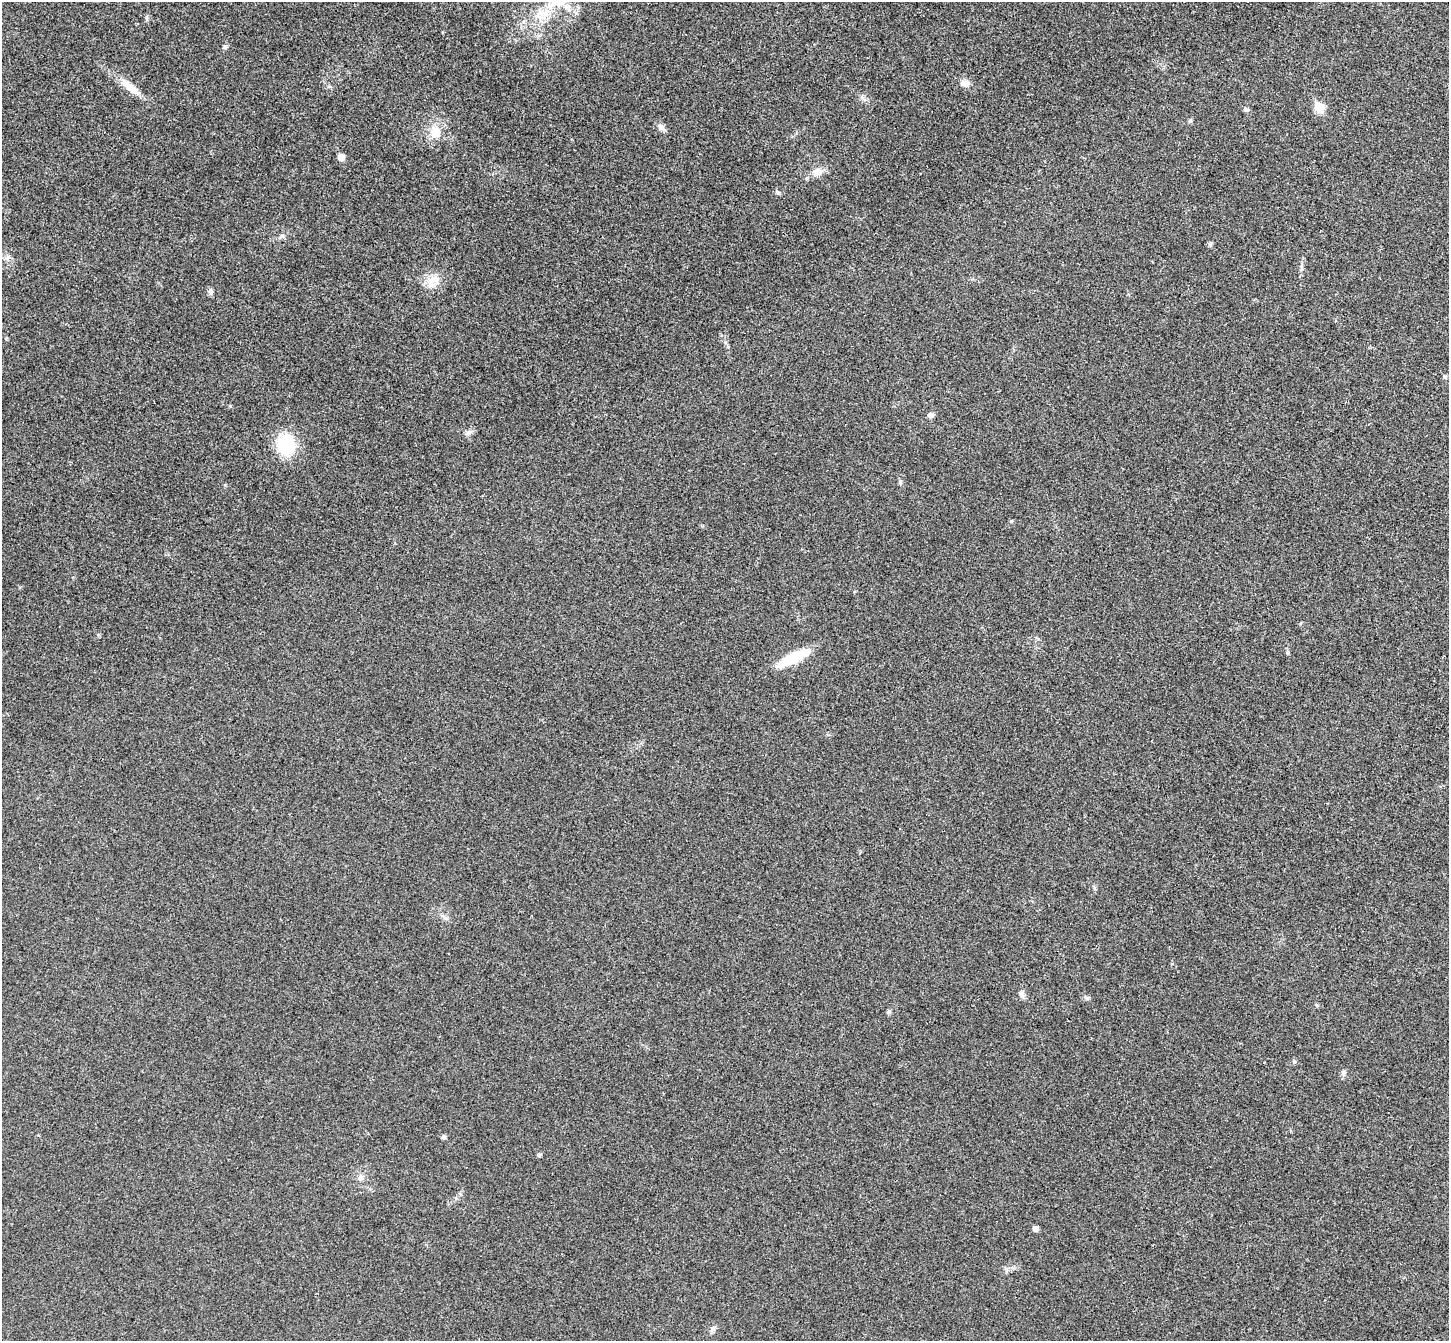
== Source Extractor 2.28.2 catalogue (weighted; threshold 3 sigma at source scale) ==
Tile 10 of 4 x 4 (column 2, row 3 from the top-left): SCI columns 1499-2945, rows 1530-2868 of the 5894 x 5870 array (HDU 1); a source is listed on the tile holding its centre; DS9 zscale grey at full resolution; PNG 1451 x 1343 px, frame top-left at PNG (2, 2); no overlay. Shown black and unused: <1% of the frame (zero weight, under 3 of 4 exposures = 6% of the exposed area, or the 3 px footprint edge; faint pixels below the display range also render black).
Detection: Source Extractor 2.28.2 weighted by HDU 2 'WHT'; one run over the whole footprint, this tile lists its part. Background 0.0249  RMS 0.0047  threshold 0.0209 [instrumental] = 3 sigma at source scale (4.5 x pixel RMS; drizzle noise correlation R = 1.50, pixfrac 1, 0.05/0.05 arcsec/px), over >= 5 px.
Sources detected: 29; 1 inside a brighter listed object's ellipse — not listed separately; the other 28 listed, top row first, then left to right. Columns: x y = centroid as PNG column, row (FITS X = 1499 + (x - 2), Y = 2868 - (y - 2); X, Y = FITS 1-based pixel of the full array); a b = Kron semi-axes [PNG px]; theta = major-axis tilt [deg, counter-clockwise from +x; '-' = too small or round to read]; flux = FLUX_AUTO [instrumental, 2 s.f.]
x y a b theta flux
558 2 25 12 7 8.9
225 47 6 5 - 0.82
964 83 11 8 -7 2.8
130 87 34 9 -39 7.2
1319 108 6 5 - 17
1246 109 9 5 -22 1
662 128 12 7 -51 1.8
435 132 19 12 70 6.6
341 157 5 5 - 5.8
817 172 12 10 26 3.8
778 192 7 5 -27 0.87
432 281 15 10 48 5.3
210 292 11 4 88 1
1445 377 5 5 - 0.72
931 415 8 6 23 1.4
468 433 9 7 30 1.5
286 445 20 17 -82 25
900 482 6 4 72 0.68
792 658 39 10 26 15
444 917 10 4 -35 1.2
1022 994 9 7 -70 1.5
1316 1005 6 3 -71 0.5
889 1011 6 5 - 0.72
443 1137 6 5 - 0.94
539 1155 5 4 - 0.69
360 1178 8 7 - 1.8
1035 1229 5 4 - 2.7
712 1328 8 6 56 1.4
Isophote crosses this tile's border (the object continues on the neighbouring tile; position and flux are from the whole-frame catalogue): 1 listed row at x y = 558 2
Unlisted compact peaks at least as high as the median listed source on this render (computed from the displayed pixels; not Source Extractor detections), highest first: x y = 1011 521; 1190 121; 1343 1073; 1210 244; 862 98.